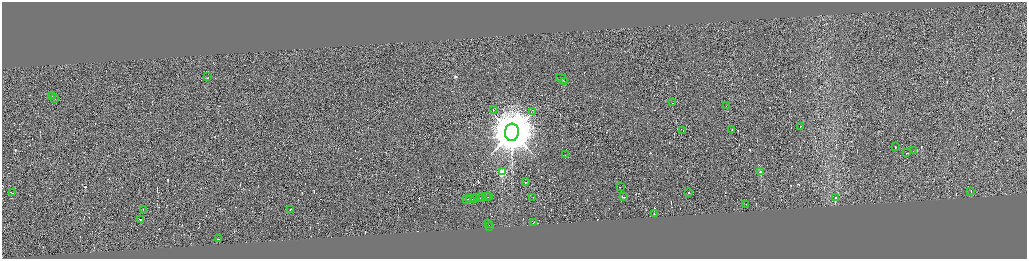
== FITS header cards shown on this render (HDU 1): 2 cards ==
NAXIS1  =                 4100
NAXIS2  =                 1026

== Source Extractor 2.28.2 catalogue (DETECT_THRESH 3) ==
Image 4100 x 1026 px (HDU 1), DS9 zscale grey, zoomed out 1/4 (1 PNG px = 4 x 4 image px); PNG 1029 x 261 px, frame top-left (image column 4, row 1026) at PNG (2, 2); each listed source drawn as its Kron ellipse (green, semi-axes under 4 px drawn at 4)
Background 0.298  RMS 4.2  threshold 12.6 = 3 sigma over >= 5 px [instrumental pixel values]
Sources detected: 618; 573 cannot appear on this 1/4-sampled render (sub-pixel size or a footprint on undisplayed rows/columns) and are neither listed nor drawn; the other 45 listed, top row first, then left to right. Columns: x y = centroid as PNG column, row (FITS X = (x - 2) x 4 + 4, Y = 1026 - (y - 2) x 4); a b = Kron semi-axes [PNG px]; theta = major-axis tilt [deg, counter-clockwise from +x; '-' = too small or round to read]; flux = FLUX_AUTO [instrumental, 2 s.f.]
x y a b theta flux
208 77 2 1 - 1.3e+04
561 79 6 1 -40 5.9e+04
565 82 3 1 - 2.0e+04
51 95 2 1 - 1.4e+04
53 96 2 1 - 1.8e+04
54 98 3 1 - 1.5e+04
672 103 2 1 - 1.5e+04
726 106 2 1 - 4.3e+04
493 109 2 1 - 5.2e+04
532 112 2 1 - 4.8e+02
800 126 2 1 - 1.5e+04
732 130 2 1 - 1.9e+04
683 131 2 1 - 1.9e+04
512 132 8 7 - 1.6e+07
895 147 2 1 - 1.2e+04
913 151 2 1 - 1.7e+04
907 153 2 1 - 1.6e+04
565 155 2 1 - 1.6e+04
761 171 2 1 - 3.2e+04
502 172 2 2 - 1.5e+05
525 182 2 1 - 1.3e+04
620 187 2 1 - 1.2e+04
971 191 3 1 - 1.6e+04
688 192 2 1 - 1.1e+04
12 193 3 1 - 3.3e+04
482 197 3 1 - 3.3e+04
486 197 2 1 - 4.6e+04
488 197 3 1 - 5.1e+04
532 197 2 1 - 1.1e+04
623 197 3 1 - 2.1e+04
474 198 3 1 - 5.3e+04
477 198 6 1 9 4.3e+04
479 198 2 1 - 2.3e+04
835 198 2 1 - 3.0e+05
467 199 3 1 - 4.3e+04
470 199 4 1 - 4.2e+04
745 204 2 1 - 1.9e+04
143 209 2 1 - 2.9e+04
290 210 2 1 - 2.1e+04
654 213 2 1 - 3.1e+04
140 219 3 1 - 2.3e+05
533 222 2 1 - 1.1e+04
488 223 4 1 - 4.1e+04
490 226 2 1 - 1.9e+04
218 239 3 1 - 4.9e+04
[573 sub-pixel or undisplayed-footprint detections neither listed nor drawn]